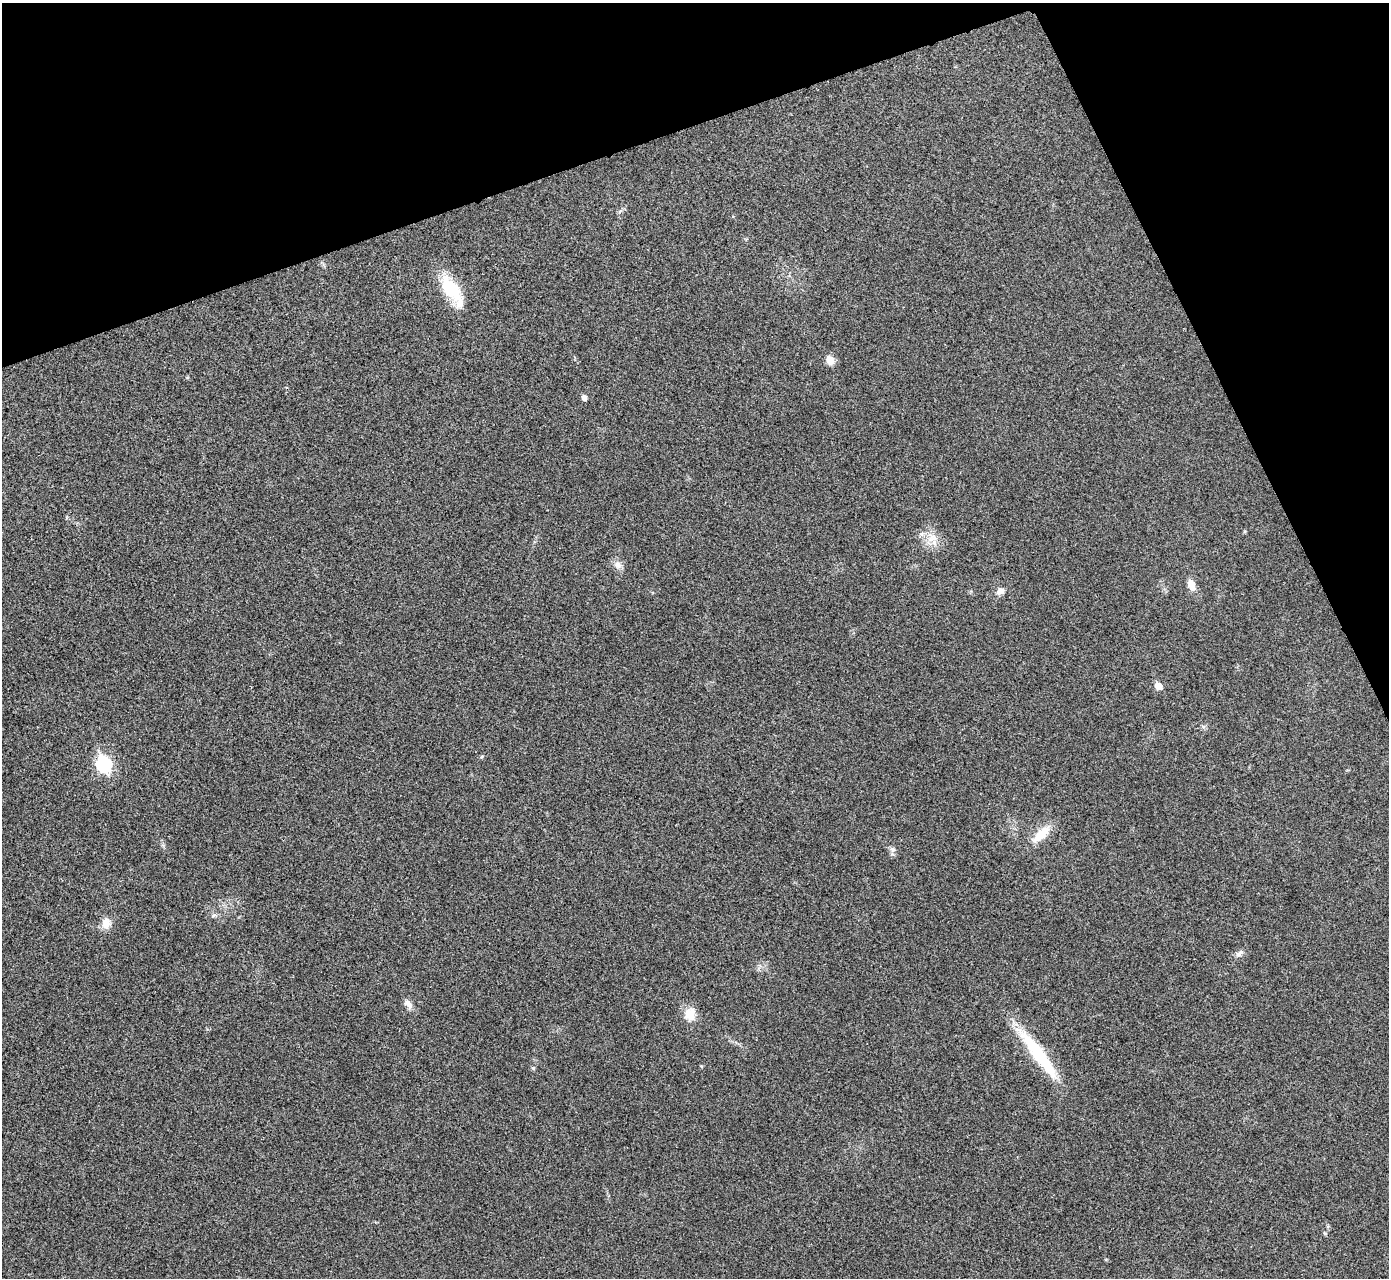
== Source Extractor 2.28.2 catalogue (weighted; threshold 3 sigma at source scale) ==
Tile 3 of 4 x 4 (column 3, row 1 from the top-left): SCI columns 2779-4165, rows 3984-5259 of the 5558 x 5547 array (HDU 1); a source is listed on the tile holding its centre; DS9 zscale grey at full resolution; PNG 1391 x 1280 px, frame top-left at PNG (2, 3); no overlay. Shown black and unused: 18% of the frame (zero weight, under 3 of 4 exposures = <1% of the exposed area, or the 3 px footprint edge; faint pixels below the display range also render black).
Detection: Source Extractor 2.28.2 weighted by HDU 2 'WHT'; one run over the whole footprint, this tile lists its part. Background 0.0315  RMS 0.0061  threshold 0.0276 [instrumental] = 3 sigma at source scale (4.5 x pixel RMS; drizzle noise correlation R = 1.50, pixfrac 1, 0.05/0.05 arcsec/px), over >= 5 px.
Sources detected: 21; all 21 listed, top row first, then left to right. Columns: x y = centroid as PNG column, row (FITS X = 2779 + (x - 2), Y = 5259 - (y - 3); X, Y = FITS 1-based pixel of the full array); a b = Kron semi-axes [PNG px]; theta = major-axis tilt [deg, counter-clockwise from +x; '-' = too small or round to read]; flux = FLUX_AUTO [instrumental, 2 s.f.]
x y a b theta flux
452 291 42 16 -57 28
830 360 11 8 -55 5.7
584 397 5 4 - 3.5
932 538 18 15 -21 9.5
618 565 12 10 -35 4
1191 584 13 8 -69 6.2
1000 591 11 8 23 3.4
1158 686 6 5 - 9.3
1203 727 7 5 -42 1.3
104 764 8 7 - 110
1041 834 25 11 44 14
893 849 9 7 -17 2.2
214 915 7 5 18 1.3
106 923 15 11 82 6.1
1239 953 12 7 34 2.7
408 1004 15 8 -48 3.6
690 1014 19 15 81 8.6
1038 1054 79 14 -53 41
701 1066 5 4 - 0.56
533 1068 5 4 - 1.1
1325 1233 6 5 - 0.83
Overlapping masked pixels (flux is a lower limit): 1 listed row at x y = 1038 1054
Unlisted compact peaks at least as high as the median listed source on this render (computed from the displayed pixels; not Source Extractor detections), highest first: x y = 482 756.